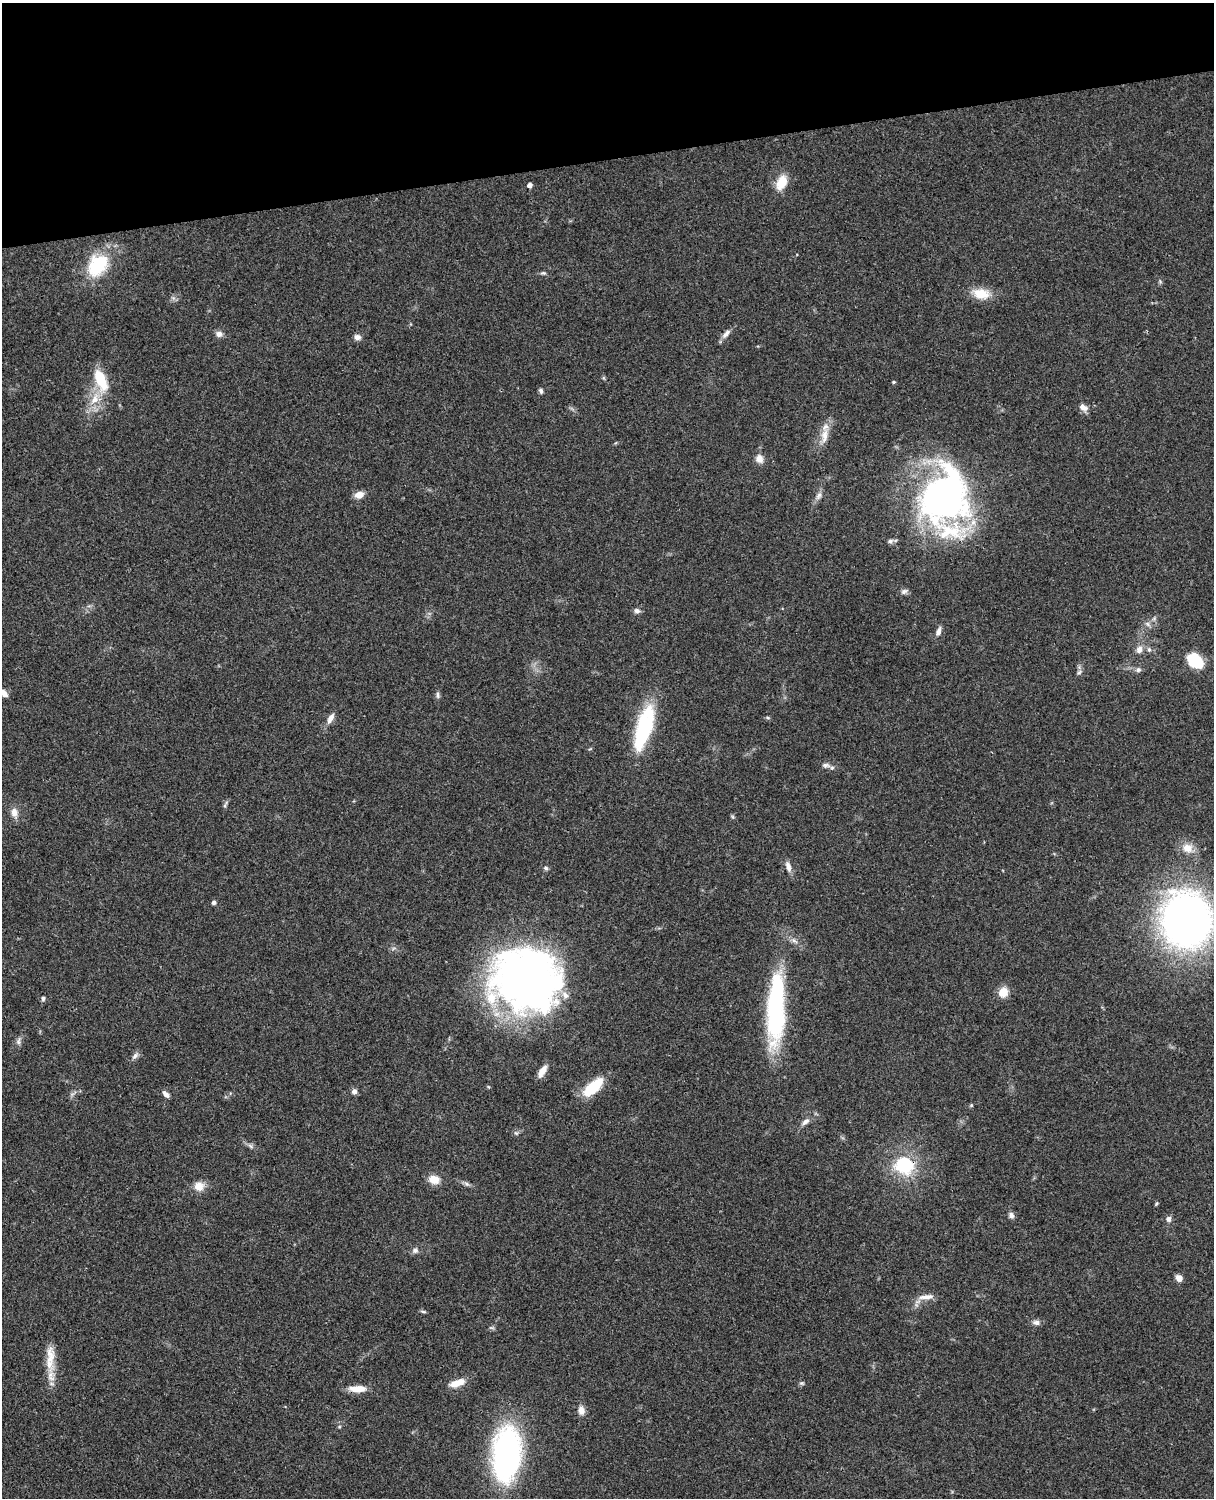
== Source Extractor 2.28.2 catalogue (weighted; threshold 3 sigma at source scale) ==
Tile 3 of 4 x 3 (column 3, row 1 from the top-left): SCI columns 2545-3756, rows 3268-4763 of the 5087 x 4926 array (HDU 1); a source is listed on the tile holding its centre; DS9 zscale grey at full resolution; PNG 1216 x 1500 px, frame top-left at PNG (2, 3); no overlay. Shown black and unused: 10% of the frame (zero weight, under 3 of 4 exposures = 6% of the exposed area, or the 3 px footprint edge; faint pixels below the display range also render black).
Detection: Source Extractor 2.28.2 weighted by HDU 2 'WHT'; one run over the whole footprint, this tile lists its part. Background 0.0873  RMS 0.0061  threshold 0.0274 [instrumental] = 3 sigma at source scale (4.5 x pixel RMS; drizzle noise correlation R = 1.50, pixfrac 1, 0.05/0.05 arcsec/px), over >= 5 px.
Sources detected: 79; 2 inside a brighter object's white glare — not listed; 2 inside a brighter listed object's ellipse — not listed separately; the other 75 listed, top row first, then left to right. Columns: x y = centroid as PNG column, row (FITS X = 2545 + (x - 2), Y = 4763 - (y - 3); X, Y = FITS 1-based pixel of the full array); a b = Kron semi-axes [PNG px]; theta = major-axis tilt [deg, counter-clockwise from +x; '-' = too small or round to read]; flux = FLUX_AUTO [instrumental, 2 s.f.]
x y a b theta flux
782 182 17 11 65 11
530 185 4 4 - 2.8
98 265 30 21 53 32
543 273 7 5 0 1.2
981 294 22 13 -11 12
219 334 9 8 - 2.7
726 334 15 6 47 3.2
357 337 7 7 - 2.9
101 380 31 14 -68 19
894 382 4 4 - 0.7
541 391 7 5 -73 1.5
95 399 18 10 58 9.9
1083 407 10 7 -33 3.6
824 436 24 9 81 7.9
759 459 11 10 - 4.1
359 495 11 7 17 5
819 496 12 6 58 2.7
947 499 67 55 34 180
890 541 8 6 11 1.7
637 611 8 7 - 2.1
1147 624 7 6 - 1.8
938 631 11 6 71 2.9
1149 649 7 5 -88 1.4
1139 650 11 9 66 3.6
1197 663 18 13 5 13
1138 670 8 7 - 1.8
1079 672 7 5 44 1.3
4 693 10 6 -49 3.6
438 695 9 5 -85 1.5
330 718 14 6 62 3.9
768 718 5 5 - 0.85
644 727 48 15 73 56
826 765 12 7 -7 2.6
225 805 12 3 65 1.2
14 812 12 8 -80 4.6
733 817 6 4 -71 0.85
1187 848 12 11 - 6.9
788 866 15 6 -73 3.5
546 868 7 5 -16 1.2
214 903 5 5 - 1.5
1186 920 43 38 -82 360
527 979 66 58 -14 380
1003 992 10 9 - 8.4
43 998 6 5 - 1.2
776 1008 82 18 87 94
18 1041 10 6 81 2
135 1056 11 6 42 2.2
542 1071 16 7 59 4.9
593 1087 26 11 43 20
354 1091 6 6 - 2.5
166 1094 11 5 -44 2.3
971 1105 5 5 - 0.7
805 1122 14 6 38 2.8
516 1133 7 4 -44 0.99
251 1146 9 5 -36 1.7
904 1165 18 17 - 34
434 1179 11 8 -10 8.6
467 1184 8 5 -31 1.6
199 1186 12 11 - 6.6
1156 1204 6 4 59 0.71
1011 1215 8 6 -69 2.3
1168 1219 7 7 - 2.2
415 1250 9 7 31 2.1
1179 1278 7 6 - 3.9
926 1297 24 6 5 5.1
423 1312 9 3 -11 0.93
1036 1322 10 6 -7 2.5
492 1328 7 4 0 1.1
50 1356 38 12 -86 13
457 1383 18 8 19 8.3
802 1383 7 5 -19 0.99
357 1389 21 8 0 8
581 1410 11 8 -83 4.1
339 1427 5 3 - 0.67
507 1453 46 23 84 160
Overlapping masked pixels (flux is a lower limit): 2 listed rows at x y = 904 1165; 357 1389
Isophote crosses this tile's border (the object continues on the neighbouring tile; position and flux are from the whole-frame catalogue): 2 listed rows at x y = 4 693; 1186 920